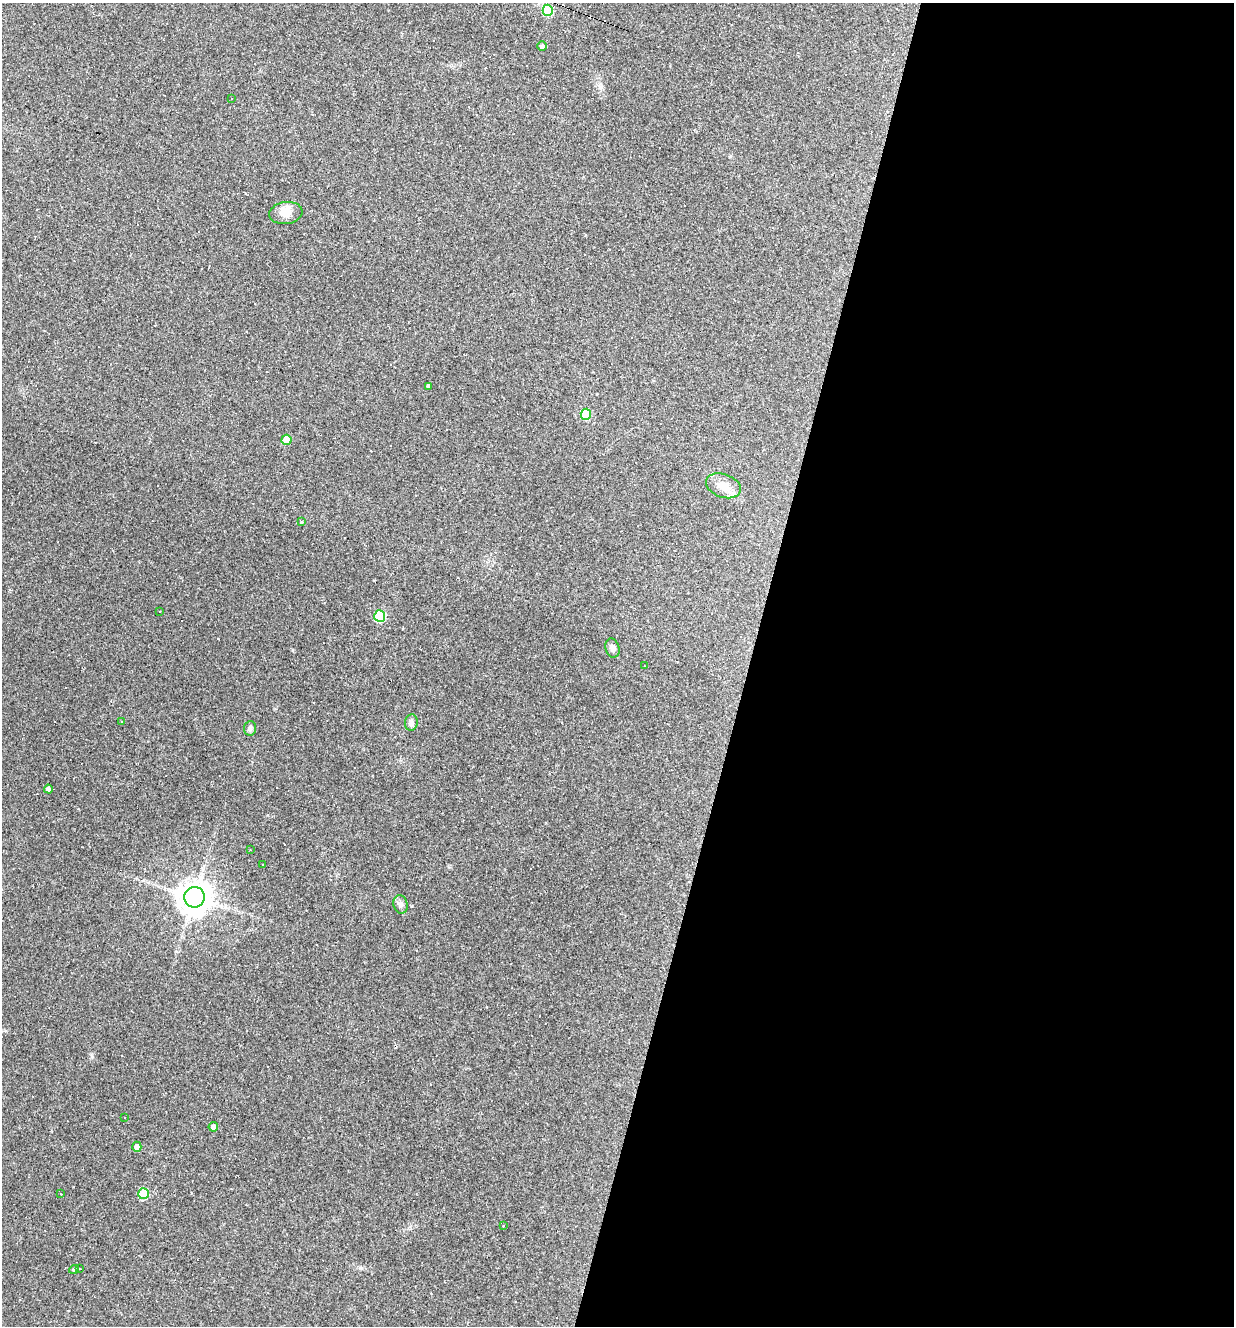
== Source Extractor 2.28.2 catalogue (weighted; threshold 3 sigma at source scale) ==
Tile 12 of 4 x 4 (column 4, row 3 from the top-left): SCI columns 3825-5056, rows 1325-2648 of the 5310 x 5295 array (HDU 1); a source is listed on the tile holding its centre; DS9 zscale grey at full resolution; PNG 1236 x 1328 px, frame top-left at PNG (2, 3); each listed source drawn as its Kron ellipse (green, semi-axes under 4 px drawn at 4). Shown black and unused: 39% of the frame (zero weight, under 2 of 3 exposures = <1% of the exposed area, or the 3 px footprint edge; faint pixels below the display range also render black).
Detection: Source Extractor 2.28.2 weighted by HDU 2 'WHT'; one run over the whole footprint, this tile lists its part. Background 0.108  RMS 0.0078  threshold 0.0349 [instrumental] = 3 sigma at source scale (4.5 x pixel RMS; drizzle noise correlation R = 1.50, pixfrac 1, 0.05/0.05 arcsec/px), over >= 5 px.
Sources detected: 48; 18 cosmic-ray / hot-pixel residue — neither listed nor drawn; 1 inside a brighter listed object's ellipse — not listed separately; the other 29 listed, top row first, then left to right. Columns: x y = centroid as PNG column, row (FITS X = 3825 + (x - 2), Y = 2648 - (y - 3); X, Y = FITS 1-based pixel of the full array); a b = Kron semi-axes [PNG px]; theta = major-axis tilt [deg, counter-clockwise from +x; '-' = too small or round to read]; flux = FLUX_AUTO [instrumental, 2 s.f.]
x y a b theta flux
548 10 5 5 - 38
542 46 5 4 - 2.6
231 99 3 3 - 1.2
286 213 17 11 8 8.6
428 386 4 3 - 1.1
586 414 5 5 - 37
286 440 5 5 - 14
723 486 18 11 -20 9.8
302 521 3 3 - 7.2
160 611 2 2 - 0.42
380 616 5 5 - 55
612 648 10 7 -75 3.3
645 666 2 2 - 0.42
121 722 3 2 - 0.57
411 723 8 6 83 2.8
250 728 7 6 - 2.6
48 789 4 4 - 2.9
250 850 3 2 - 0.42
262 865 2 2 - 0.58
194 897 10 10 - 1300
400 904 9 7 -76 3
125 1117 3 3 - 5.8
213 1127 5 4 - 3.3
137 1147 5 4 - 4.1
61 1194 3 2 - 0.77
144 1194 5 5 - 31
503 1226 3 3 - 0.69
80 1268 3 2 - 0.54
74 1269 5 3 - 0.63
Unlisted compact peaks at least as high as the median listed source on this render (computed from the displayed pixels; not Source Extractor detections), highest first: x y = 360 1268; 92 1056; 292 650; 601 87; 411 906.